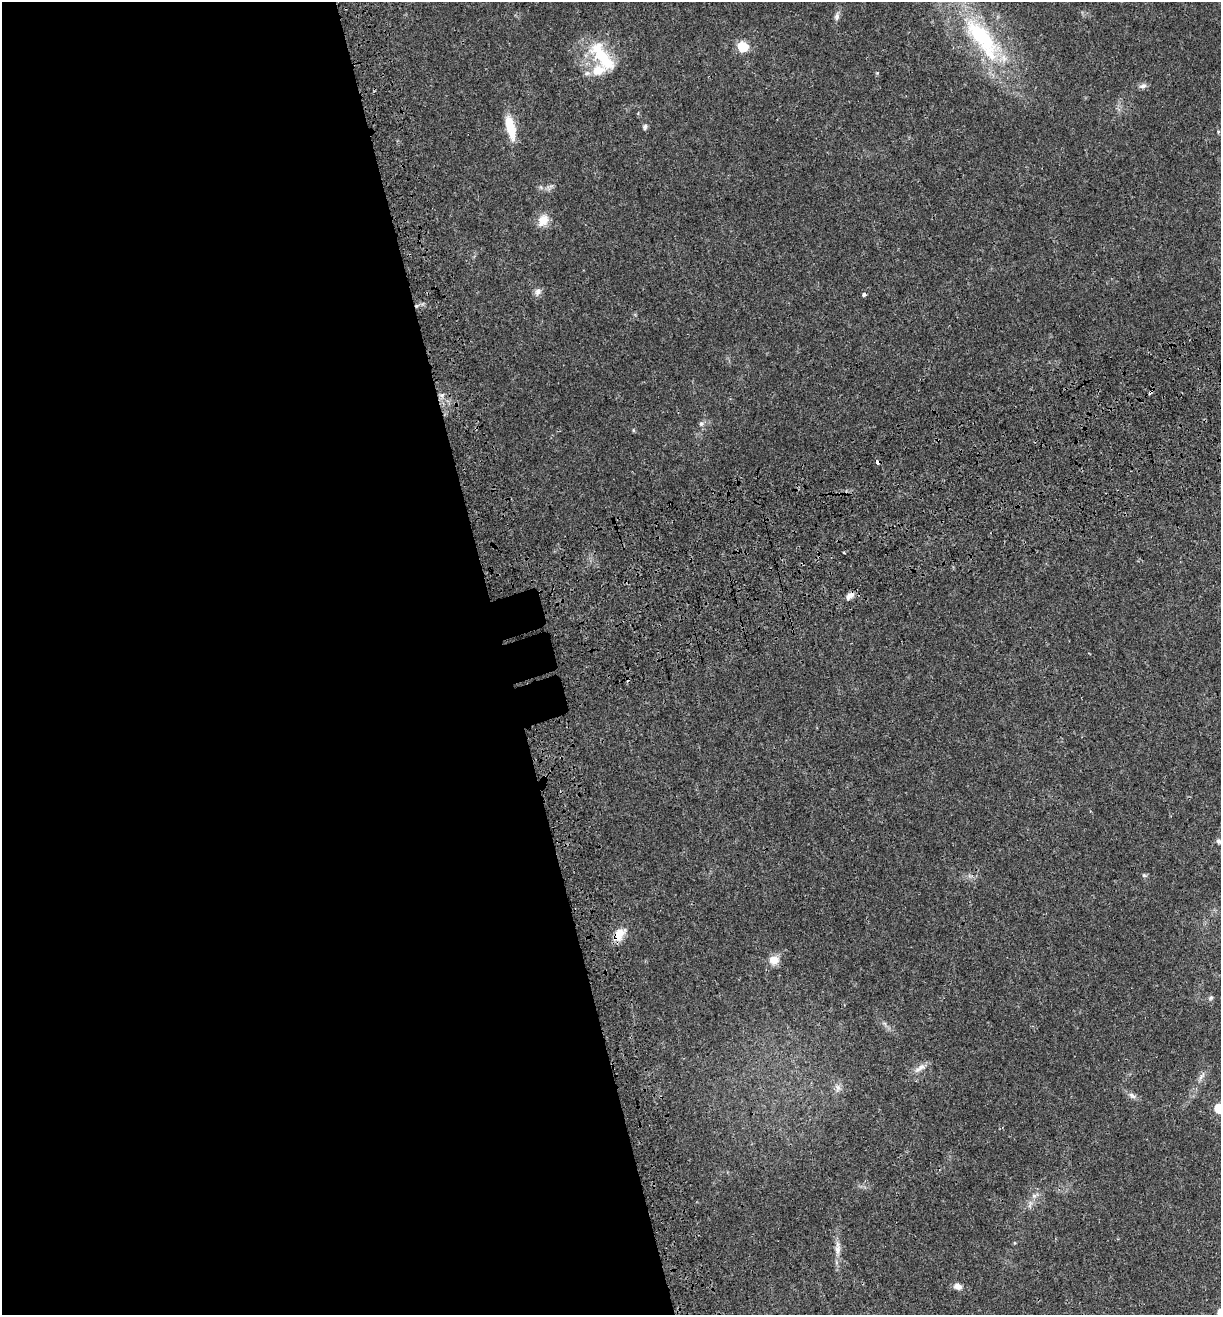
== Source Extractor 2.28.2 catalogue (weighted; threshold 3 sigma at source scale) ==
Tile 9 of 4 x 4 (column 1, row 3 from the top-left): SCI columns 235-1453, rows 1427-2739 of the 5296 x 5479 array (HDU 1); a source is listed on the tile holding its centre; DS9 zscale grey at full resolution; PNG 1223 x 1317 px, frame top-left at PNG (2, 2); no overlay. Shown black and unused: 42% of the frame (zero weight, under 3 of 4 exposures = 9% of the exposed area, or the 3 px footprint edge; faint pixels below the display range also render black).
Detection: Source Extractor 2.28.2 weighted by HDU 2 'WHT'; one run over the whole footprint, this tile lists its part. Background 0.0359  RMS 0.0032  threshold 0.0144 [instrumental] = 3 sigma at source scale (4.5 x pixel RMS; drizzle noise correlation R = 1.50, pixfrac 1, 0.0396/0.0396 arcsec/px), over >= 5 px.
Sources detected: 34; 1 inside a brighter object's white glare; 2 cosmic-ray / hot-pixel residue — not listed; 2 inside a brighter listed object's ellipse — not listed separately; the other 29 listed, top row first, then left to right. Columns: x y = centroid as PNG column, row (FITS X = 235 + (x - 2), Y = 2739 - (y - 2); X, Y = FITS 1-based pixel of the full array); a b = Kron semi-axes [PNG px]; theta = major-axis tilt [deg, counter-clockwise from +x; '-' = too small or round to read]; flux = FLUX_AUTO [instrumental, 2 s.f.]
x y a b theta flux
837 16 11 6 84 1.2
982 37 62 24 -47 34
743 47 6 6 - 19
604 58 40 17 -43 13
877 73 4 4 - 0.31
1143 86 9 7 19 1.1
510 127 29 10 -77 7.6
645 127 7 6 - 0.77
543 220 16 12 56 3.8
538 292 11 8 56 1.4
864 294 4 3 - 1.3
442 395 8 5 25 0.89
701 424 8 7 - 0.9
633 430 6 3 -72 0.33
878 462 4 4 - 1.9
850 596 12 7 43 1.7
1219 841 8 6 -38 0.84
1144 875 6 5 - 0.48
619 934 20 11 53 3.9
774 960 13 11 -4 3
1211 998 6 6 - 0.62
920 1068 19 7 35 2.1
1201 1076 15 5 58 1.4
838 1088 9 7 -59 1.3
1132 1096 13 6 -31 1.3
1219 1108 6 6 - 13
1034 1196 6 5 - 0.73
837 1248 23 7 89 2.9
957 1286 9 7 -14 1.7
Overlapping masked pixels (flux is a lower limit): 2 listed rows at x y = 878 462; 619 934
Isophote crosses this tile's border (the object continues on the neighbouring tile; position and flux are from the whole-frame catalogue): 2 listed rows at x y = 1219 841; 1219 1108